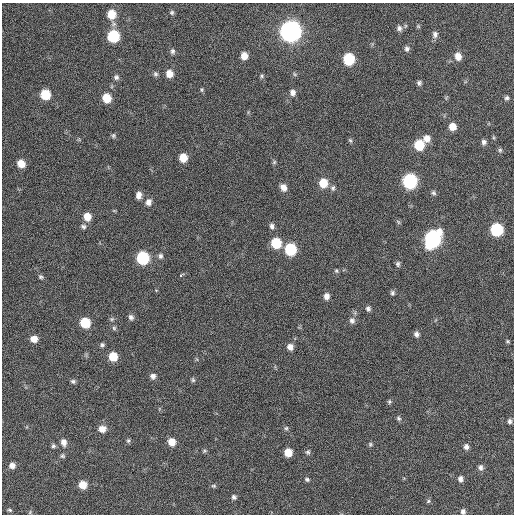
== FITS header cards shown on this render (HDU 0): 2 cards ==
NAXIS1  =                  512 / Axis length
NAXIS2  =                  512 / Axis length

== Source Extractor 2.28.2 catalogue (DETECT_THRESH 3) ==
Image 512 x 512 px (HDU 0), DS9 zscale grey, 1 PNG px = 1 image px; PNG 516 x 516 px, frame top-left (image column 1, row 512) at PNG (2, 3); no overlay
Background 383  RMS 19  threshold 56.9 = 3 sigma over >= 5 px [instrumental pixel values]
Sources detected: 97; all 97 listed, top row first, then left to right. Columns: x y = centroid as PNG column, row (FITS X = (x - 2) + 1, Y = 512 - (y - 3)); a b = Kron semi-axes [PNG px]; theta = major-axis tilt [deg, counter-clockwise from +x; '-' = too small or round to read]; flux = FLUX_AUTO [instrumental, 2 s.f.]
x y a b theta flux
172 12 6 6 - 2400
111 14 9 8 - 23000
418 26 6 4 -45 1500
399 28 8 7 - 4400
290 31 9 9 - 900000
435 34 9 7 83 4800
113 36 8 7 - 75000
407 49 7 6 - 3700
172 51 7 6 - 3300
244 56 7 6 - 12000
458 56 8 7 - 11000
349 59 8 7 - 71000
155 74 7 6 - 2800
169 74 7 7 - 12000
262 76 6 5 - 2000
116 77 7 6 - 3400
419 83 6 5 - 3000
202 90 6 4 72 1800
293 93 7 7 - 6000
45 94 7 7 - 38000
106 98 8 7 - 24000
507 98 7 6 - 2800
452 127 7 7 - 13000
113 135 6 6 - 2400
427 138 8 8 - 9500
350 140 7 4 -53 2000
484 142 6 6 - 3900
419 145 8 7 - 43000
500 150 5 5 - 2300
183 158 7 6 - 19000
274 162 6 5 - 1800
21 164 7 6 - 15000
410 181 8 8 - 190000
323 183 8 7 - 25000
283 187 8 7 - 8800
333 188 8 6 75 3300
433 193 7 5 -51 2700
139 195 8 6 -90 6900
148 202 8 7 - 6400
114 211 6 3 -19 1100
87 217 8 7 - 14000
398 222 7 4 -53 1800
83 226 8 6 -24 3100
272 226 8 5 -79 3900
496 229 8 7 - 100000
432 239 11 8 62 330000
276 243 8 7 - 42000
290 249 8 7 - 78000
160 256 7 6 - 3500
143 258 8 7 - 97000
398 264 8 6 85 2800
336 271 5 4 - 1900
180 275 3 3 - 3800
41 277 6 5 - 2500
392 293 7 6 - 2700
326 296 7 6 - 6500
368 309 6 5 - 3400
131 317 8 6 -65 4000
112 319 6 5 - 2300
352 320 8 8 - 4600
85 323 7 7 - 37000
114 328 6 6 - 2200
416 334 6 6 - 4200
34 339 7 6 - 10000
508 341 5 4 - 1600
102 345 6 6 - 2600
290 347 7 7 - 7100
113 356 7 7 - 25000
153 376 7 7 - 4800
193 380 7 5 -75 2000
73 381 6 5 - 2600
389 402 6 5 - 2100
398 418 7 6 - 2400
510 421 6 5 - 3300
286 428 6 5 - 2100
102 429 8 7 - 9800
128 441 6 5 - 2200
64 442 10 7 -77 6600
172 442 7 7 - 13000
370 444 6 5 - 2100
53 446 6 6 - 2500
466 447 7 6 - 4500
204 451 6 4 13 1800
288 452 6 6 - 17000
308 452 7 7 - 2600
62 456 6 6 - 2400
12 465 6 6 - 6600
481 467 8 6 89 4200
307 479 7 5 -19 2400
460 479 6 5 - 4700
83 485 7 7 - 15000
214 486 7 5 -1 1900
234 497 6 5 - 2900
428 501 6 5 - 1800
9 510 6 4 -26 1900
463 511 6 5 - 3600
30 512 6 3 72 1400
At the frame edge (FLAGS 8, measured only in part): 1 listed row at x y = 463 511